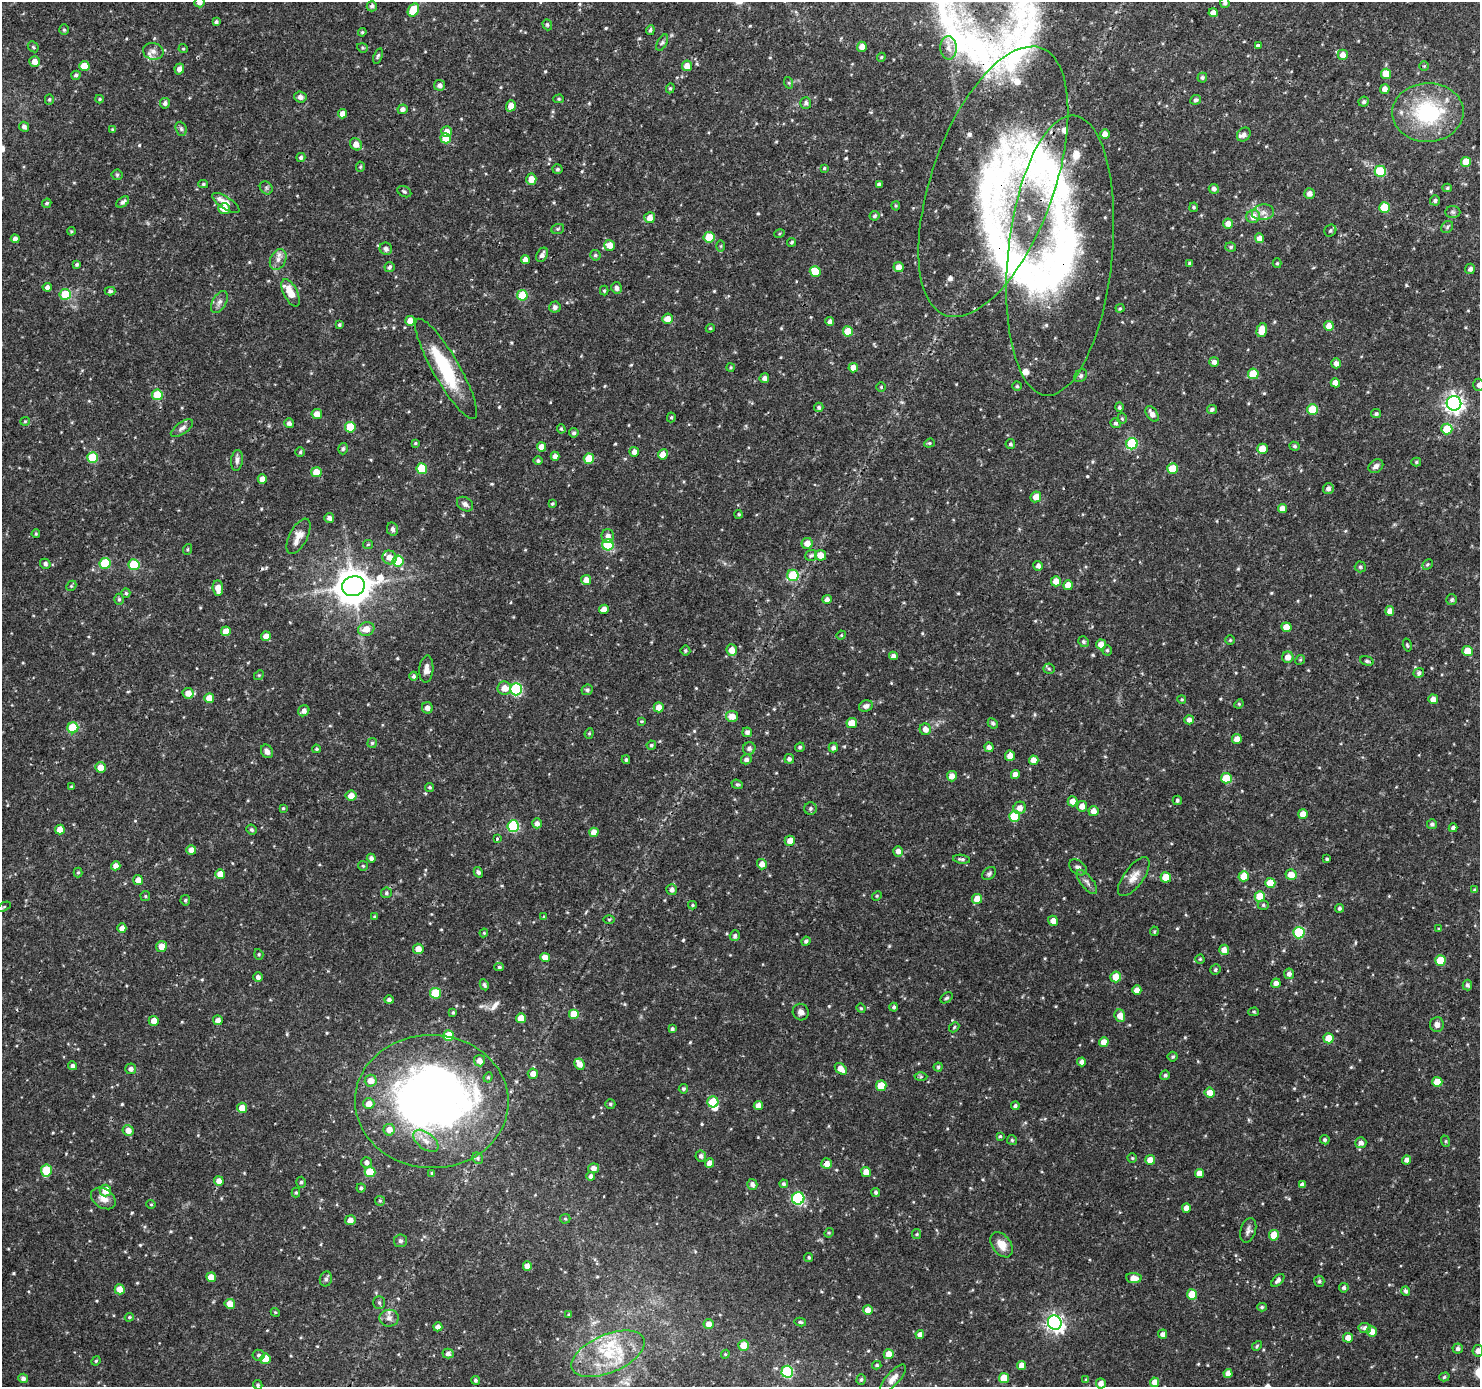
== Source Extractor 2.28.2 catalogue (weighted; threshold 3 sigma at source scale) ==
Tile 10 of 4 x 4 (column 2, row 3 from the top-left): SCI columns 1483-2960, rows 1573-2957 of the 5923 x 5981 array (HDU 1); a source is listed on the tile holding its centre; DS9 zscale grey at full resolution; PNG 1482 x 1389 px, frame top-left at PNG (2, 2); each listed source drawn as its Kron ellipse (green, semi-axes under 4 px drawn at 4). Shown black and unused: <1% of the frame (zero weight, under 3 of 4 exposures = <1% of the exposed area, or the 3 px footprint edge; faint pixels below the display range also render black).
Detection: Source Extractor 2.28.2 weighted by HDU 2 'WHT'; one run over the whole footprint, this tile lists its part. Background 0.0337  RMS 0.0023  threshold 0.0102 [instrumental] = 3 sigma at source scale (4.5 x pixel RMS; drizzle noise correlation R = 1.50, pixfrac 1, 0.0396/0.0396 arcsec/px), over >= 5 px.
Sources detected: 594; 5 inside a brighter object's white glare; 1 cosmic-ray / hot-pixel residue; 1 long thin detection or spike segment (spike, bleed or trail) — neither listed nor drawn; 18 inside a brighter listed object's ellipse — not listed separately; of the other 569, all 500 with FLUX_AUTO >= 0.247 (the completeness limit of this list) listed and drawn (69 fainter detections not listed), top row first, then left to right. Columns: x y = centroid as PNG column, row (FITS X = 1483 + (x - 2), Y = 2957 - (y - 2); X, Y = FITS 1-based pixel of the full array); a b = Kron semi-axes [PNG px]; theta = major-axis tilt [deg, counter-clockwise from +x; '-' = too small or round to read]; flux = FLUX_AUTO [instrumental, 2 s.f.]
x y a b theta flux
199 2 5 5 - 1.1
1225 3 5 5 - 0.55
372 6 5 5 - 0.6
413 10 7 5 59 6.5
1213 13 4 4 - 1.8
216 22 4 3 - 0.52
547 25 6 4 -70 0.35
64 30 5 4 - 0.35
650 30 5 4 - 0.46
362 32 4 4 - 0.28
662 43 9 5 62 0.49
1258 46 3 3 - 2.2
33 47 6 4 -45 0.34
862 47 5 5 - 1.8
362 48 5 4 - 0.31
949 48 11 8 -88 1.6
183 49 5 4 - 0.27
153 51 10 8 -13 1.3
1343 55 5 5 - 1.7
378 56 8 4 71 0.39
881 57 4 4 - 0.25
35 62 5 5 - 1.8
84 66 5 5 - 3.9
687 66 5 5 - 2
1424 66 5 4 - 0.26
179 69 5 4 - 1.1
1386 74 5 5 - 4.4
76 75 5 4 - 0.49
1202 78 5 5 - 0.47
789 83 6 4 -72 0.29
440 85 5 5 - 0.97
670 88 5 4 - 0.31
1385 89 5 4 - 1.4
300 97 6 5 - 1
49 99 5 4 - 0.33
100 99 4 4 - 0.26
559 99 5 4 - 0.32
1196 100 5 5 - 0.59
1364 102 5 5 - 0.52
165 103 5 5 - 0.65
806 103 6 5 - 0.63
511 106 6 4 71 2
403 109 5 4 - 0.97
1428 112 36 29 2 21
343 114 4 4 - 2.1
24 127 5 4 - 0.77
181 129 7 5 -69 0.46
113 130 4 4 - 0.33
447 132 5 5 - 2
1105 134 5 4 - 1.7
1244 134 7 6 - 0.8
446 138 5 5 - 4
356 144 7 5 -42 2.2
301 157 4 4 - 0.57
1466 162 5 5 - 4.4
360 167 5 4 - 0.28
824 168 4 3 - 0.26
558 169 5 5 - 0.44
1380 171 5 5 - 11
117 175 5 5 - 0.35
531 179 5 5 - 2.2
993 182 142 61 70 72
203 184 5 4 - 0.34
879 184 4 4 - 0.6
266 188 7 6 - 0.5
1447 188 4 4 - 0.32
1214 189 5 5 - 0.8
404 192 7 5 -27 0.42
1309 193 5 5 - 1.2
1435 200 5 5 - 0.44
123 202 7 4 36 0.65
47 203 5 4 - 0.39
226 203 16 6 -33 2.5
896 206 4 4 - 0.28
1194 207 5 4 - 0.34
1384 207 5 5 - 7.9
224 209 6 5 - 2.5
1263 212 11 7 8 1.3
1453 212 7 6 - 0.47
874 216 5 4 - 0.49
1253 216 7 6 - 2.2
650 218 5 5 - 2.1
1228 223 5 5 - 1.8
1447 227 7 5 49 0.43
558 229 6 5 - 0.35
71 231 4 3 - 0.26
1330 231 6 5 - 0.45
779 234 5 3 - 0.26
709 237 5 5 - 6.5
1259 238 5 4 - 2
15 239 4 4 - 1
792 242 4 4 - 0.35
609 245 5 5 - 2.2
721 246 6 4 89 0.32
1231 247 5 4 - 0.41
386 249 6 6 - 0.65
542 255 8 5 61 0.98
595 255 5 5 - 0.41
1060 255 140 52 84 73
525 259 4 4 - 1.4
278 260 11 7 65 1.4
1190 263 4 3 - 0.48
1277 263 5 4 - 0.31
77 264 4 3 - 0.36
389 267 5 5 - 0.55
899 267 5 5 - 1.8
1470 269 5 5 - 0.64
815 271 5 5 - 5
47 287 4 4 - 1
616 288 5 5 - 0.91
110 291 5 4 - 0.4
604 291 5 4 - 0.31
291 293 15 7 -63 3.5
65 294 5 5 - 6.7
522 295 5 5 - 7.1
219 302 12 7 60 1
555 307 5 5 - 0.82
1120 308 4 4 - 0.27
667 319 5 5 - 1.9
410 321 5 5 - 1.8
830 322 4 4 - 1.1
339 325 3 3 - 0.36
1329 326 5 5 - 1.9
710 328 4 4 - 0.26
1262 330 7 5 76 3.5
848 331 5 5 - 4.8
1214 362 5 4 - 1.1
1336 363 5 4 - 1.1
731 367 4 4 - 0.29
853 368 5 4 - 2.1
446 369 57 13 -60 14
1253 374 5 5 - 5.1
1081 376 7 5 46 0.47
764 378 5 4 - 0.89
1335 383 4 4 - 2
1479 385 6 5 - 0.72
1017 386 4 4 - 0.34
881 387 4 4 - 0.25
157 395 5 5 - 7
1454 403 7 7 - 94
819 407 4 4 - 0.45
1119 407 5 4 - 0.42
1212 409 5 4 - 0.58
1312 409 5 5 - 6.8
317 414 5 5 - 1.9
1152 414 9 5 -55 1.4
1376 414 5 4 - 0.48
671 417 5 4 - 0.33
1122 419 5 5 - 0.34
25 421 5 4 - 0.26
289 423 5 5 - 0.81
1116 423 5 5 - 0.57
350 427 5 5 - 7.2
182 428 13 6 36 0.95
561 429 5 4 - 0.3
1447 429 5 5 - 5.1
574 433 5 4 - 0.5
415 443 4 3 - 0.26
929 443 5 4 - 0.32
1010 444 5 4 - 0.45
1132 444 6 5 - 17
1295 446 5 4 - 0.42
541 447 4 4 - 2.1
343 449 6 5 - 0.43
1262 449 5 5 - 3.6
300 452 5 4 - 0.38
634 452 5 5 - 1.4
663 454 5 5 - 2.1
555 456 4 4 - 1.1
93 457 5 5 - 8.4
589 459 5 5 - 5.4
237 460 10 6 83 0.81
538 461 5 4 - 0.5
1416 462 5 4 - 0.35
1376 466 8 6 36 0.83
422 469 5 5 - 8.8
1173 469 5 5 - 4.8
316 472 5 5 - 3.9
262 479 5 4 - 1.6
1328 488 5 5 - 0.82
1036 497 6 5 - 2
465 504 9 6 -35 0.84
552 504 4 4 - 0.33
1282 508 4 4 - 1.6
739 514 4 4 - 0.32
329 518 5 5 - 0.9
392 529 6 5 - 0.84
36 534 4 3 - 0.28
298 536 19 9 62 2.6
608 536 7 6 - 1.1
807 543 5 5 - 1.9
368 544 5 4 - 0.28
608 545 5 5 - 15
188 549 5 3 - 0.28
811 555 6 5 - 0.46
821 555 6 5 - 2.5
390 557 7 7 - 1.9
398 561 5 5 - 7.8
105 563 5 5 - 10
45 564 5 5 - 0.62
1427 564 6 4 44 0.34
134 565 5 5 - 10
1038 566 5 4 - 0.87
1360 567 5 5 - 0.45
793 575 6 5 - 10
586 580 5 5 - 1.8
1056 581 5 5 - 2.1
1068 585 5 5 - 2.6
71 586 6 4 44 0.32
353 586 11 10 - 500
218 588 7 5 -84 2.2
126 593 5 4 - 0.38
119 599 5 4 - 0.37
827 599 4 4 - 1
1452 600 5 5 - 0.45
604 609 5 4 - 1.5
1390 611 5 4 - 1.6
1286 627 5 5 - 3.2
366 629 8 6 16 2.4
226 631 5 5 - 2.8
841 635 5 4 - 0.26
266 636 5 4 - 1.8
1230 640 5 5 - 0.33
1084 642 5 5 - 0.48
1101 644 5 5 - 2.5
1407 645 6 4 -75 0.28
732 650 6 5 - 2.5
1107 650 5 4 - 0.36
685 651 5 5 - 0.36
1468 651 5 5 - 4.2
893 656 4 4 - 0.87
1288 657 5 5 - 1.8
1300 660 5 4 - 0.27
1367 661 7 4 -15 0.48
426 669 13 7 86 1.3
1049 669 5 5 - 0.37
1419 673 5 4 - 0.6
259 675 5 4 - 0.3
414 676 4 4 - 0.49
504 688 7 6 - 2.4
516 689 6 6 - 21
587 690 6 5 - 0.51
188 693 5 5 - 2.2
209 698 5 5 - 2.7
1182 699 4 4 - 0.26
1433 699 5 5 - 2
1239 704 5 4 - 0.26
866 706 7 5 23 0.89
659 707 5 5 - 2
427 708 5 5 - 1.2
304 711 6 5 - 1.1
732 716 6 5 - 2.2
1189 720 4 4 - 1
641 721 4 3 - 0.26
852 723 5 5 - 2.9
993 723 5 4 - 0.49
73 728 5 5 - 9.8
925 729 6 5 - 1.8
747 732 5 4 - 0.82
589 733 5 4 - 0.3
1237 739 5 5 - 1.5
372 743 5 4 - 0.37
651 745 4 4 - 0.37
800 747 5 4 - 0.43
833 747 5 4 - 0.74
989 747 5 4 - 1.1
749 748 6 6 - 0.78
316 749 4 4 - 0.34
267 751 7 6 - 0.95
1010 756 5 5 - 2
746 759 5 5 - 0.78
789 759 5 4 - 0.75
626 760 4 3 - 0.35
1034 760 4 4 - 2
100 767 5 5 - 2.4
1015 774 4 4 - 1.6
952 776 5 5 - 1.9
1226 778 5 5 - 4.7
737 784 6 4 -18 0.35
71 786 3 3 - 0.27
430 787 4 4 - 0.38
351 796 5 5 - 1.9
1177 800 5 4 - 0.42
1073 801 5 5 - 1.9
1082 806 5 5 - 1.9
283 808 4 4 - 0.31
810 808 6 6 - 0.51
1020 808 6 6 - 1.7
1093 811 5 5 - 1.6
1303 814 5 5 - 2.8
1014 816 5 5 - 8.2
537 823 5 4 - 1.1
1432 824 5 5 - 0.58
513 826 6 5 - 19
1453 828 4 4 - 0.71
60 829 5 5 - 2.6
252 830 5 4 - 0.46
594 832 4 4 - 2.1
497 838 4 3 - 0.68
790 841 5 5 - 1.8
191 850 5 5 - 1.7
898 851 5 5 - 1.1
371 858 4 4 - 0.8
961 859 8 4 -8 0.52
1327 859 3 3 - 0.33
762 864 5 5 - 1.5
116 866 5 4 - 1.3
363 866 5 4 - 0.28
1078 867 10 6 -38 0.85
78 872 5 4 - 0.29
478 872 5 4 - 0.53
989 873 8 5 41 0.53
220 874 5 5 - 2.3
1291 875 5 5 - 2.5
1244 876 5 5 - 3.6
1134 877 23 9 54 2.4
1166 877 5 5 - 4.5
138 880 5 5 - 1.8
1087 882 14 6 -51 0.94
1270 883 5 5 - 4.4
672 890 5 5 - 0.93
1475 890 4 4 - 0.36
386 893 5 5 - 0.44
145 896 5 4 - 0.28
877 896 5 4 - 0.27
1260 897 5 5 - 5.6
977 899 5 5 - 3.3
185 900 5 5 - 0.39
692 905 4 4 - 0.28
1263 905 5 5 - 0.38
4 907 7 3 29 0.26
1339 908 4 4 - 0.52
374 917 4 4 - 0.3
544 917 4 4 - 0.27
609 919 5 3 - 0.25
1053 921 5 5 - 1.5
122 928 5 4 - 1.6
1439 929 3 3 - 0.28
1154 931 5 3 - 0.25
484 933 4 4 - 0.25
1299 933 5 5 - 15
735 936 5 5 - 0.51
806 941 5 4 - 0.59
161 946 5 5 - 2.1
418 949 5 5 - 2
1224 950 5 5 - 1.9
259 954 5 4 - 0.31
545 957 5 4 - 2
1200 959 4 4 - 0.27
1440 961 5 5 - 5.6
499 967 5 4 - 0.36
1215 970 5 5 - 0.42
1289 974 5 5 - 0.85
258 977 5 4 - 0.78
1116 977 5 5 - 2.9
1276 983 5 4 - 1.1
484 985 6 4 -62 0.45
1467 985 5 4 - 0.59
1137 990 4 4 - 1.7
436 993 5 5 - 9.7
947 998 7 4 38 0.4
389 1000 4 4 - 0.67
894 1007 4 4 - 0.43
861 1008 5 4 - 0.28
453 1012 4 3 - 0.31
801 1012 8 7 - 1.1
1254 1012 5 4 - 0.29
574 1014 5 5 - 5.2
1120 1016 6 5 - 2
521 1018 5 5 - 2.6
218 1020 5 5 - 1.2
154 1021 5 5 - 2
1437 1024 7 7 - 1
954 1027 6 4 47 0.3
672 1029 4 4 - 0.53
449 1035 5 5 - 5.8
1329 1038 5 5 - 4
1104 1042 5 5 - 2.4
1173 1057 5 5 - 0.36
479 1061 6 5 - 1.6
1082 1062 4 4 - 0.98
579 1064 6 5 - 1.9
73 1066 4 4 - 0.75
938 1067 4 4 - 0.34
131 1069 5 5 - 0.92
841 1069 7 5 -42 2.3
533 1074 5 5 - 1.6
1165 1075 5 4 - 0.43
488 1077 5 4 - 0.31
921 1077 6 4 1 0.34
371 1081 6 6 - 2
1437 1082 5 5 - 3.6
881 1086 5 5 - 4.8
683 1089 5 4 - 0.43
1210 1093 5 5 - 2.3
432 1102 77 66 -2 130
713 1102 5 5 - 5.7
369 1104 5 5 - 1.9
610 1104 5 4 - 0.35
758 1106 4 4 - 1.9
1015 1106 4 4 - 0.44
242 1108 5 5 - 2.3
128 1130 5 5 - 1.7
389 1130 6 5 - 2
1000 1136 3 3 - 0.31
1012 1140 5 5 - 0.34
1325 1140 5 4 - 0.41
426 1141 14 8 -37 2.1
1445 1141 6 4 -71 0.31
1361 1143 5 5 - 1
701 1156 5 5 - 0.8
478 1158 6 5 - 0.46
1132 1158 4 4 - 0.29
1150 1160 5 4 - 2.1
1407 1160 4 4 - 1
367 1162 5 5 - 0.76
710 1163 5 4 - 1.9
827 1164 5 5 - 1.8
593 1168 5 5 - 1.4
46 1171 6 5 - 7.7
370 1172 5 5 - 7.2
866 1172 5 5 - 2
432 1173 4 4 - 0.37
1199 1173 4 4 - 1.9
591 1176 4 4 - 0.66
219 1181 5 4 - 1.6
301 1182 5 5 - 0.43
752 1184 5 5 - 0.93
784 1184 4 4 - 0.48
1302 1184 4 4 - 0.73
361 1188 4 4 - 0.47
105 1190 6 5 - 3.1
876 1192 4 4 - 0.53
296 1193 5 4 - 0.32
103 1198 14 9 -32 1.9
798 1198 6 6 - 28
380 1201 5 4 - 0.31
151 1204 5 4 - 0.26
1186 1208 4 4 - 1.9
565 1219 5 5 - 0.3
350 1220 5 5 - 1.6
1248 1230 12 7 73 0.91
829 1233 5 4 - 0.29
917 1234 5 4 - 0.31
1274 1235 5 5 - 3.6
400 1241 6 6 - 0.51
1002 1245 14 9 -53 2.5
809 1257 4 4 - 0.35
527 1266 4 4 - 1.7
211 1277 5 5 - 2.4
1134 1278 8 5 -4 2.2
326 1279 7 6 - 0.58
1278 1280 8 4 44 0.82
1319 1281 5 5 - 0.53
1344 1288 5 4 - 0.53
120 1289 5 5 - 2.4
1406 1291 5 4 - 0.61
1192 1294 5 5 - 5.5
379 1303 6 5 - 0.42
230 1304 5 5 - 2.4
1262 1307 5 4 - 0.38
868 1310 5 5 - 2.1
275 1312 4 3 - 0.25
569 1315 3 3 - 0.3
129 1317 4 3 - 0.26
389 1318 9 8 - 1.2
800 1322 6 4 -11 0.34
1055 1323 7 6 - 87
709 1324 5 5 - 1.8
438 1327 4 4 - 1
1365 1328 6 5 - 0.92
1372 1331 5 5 - 2
920 1334 4 4 - 1
1163 1334 4 4 - 1.1
1348 1338 5 5 - 2
744 1345 5 5 - 3.2
1257 1346 5 4 - 0.3
1458 1349 5 5 - 0.79
1478 1351 6 5 - 1.2
448 1354 5 5 - 0.83
608 1354 39 19 23 12
725 1354 4 4 - 0.28
889 1354 5 5 - 2.5
259 1355 6 5 - 0.46
265 1359 5 5 - 4.4
96 1361 5 4 - 0.28
877 1365 4 3 - 0.34
1021 1365 4 4 - 1.8
787 1372 6 5 - 22
1228 1374 4 4 - 1.8
1444 1377 5 4 - 0.39
23 1378 5 4 - 0.76
893 1378 18 7 48 1.8
1004 1378 5 5 - 5.2
475 1380 4 4 - 0.42
861 1380 5 4 - 0.43
1086 1380 4 3 - 0.33
1155 1382 5 4 - 1.8
1101 1383 5 5 - 1.4
258 1385 5 4 - 0.38
Overlapping masked pixels (flux is a lower limit): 4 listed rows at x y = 993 182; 1060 255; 432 1102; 827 1164
Isophote crosses this tile's border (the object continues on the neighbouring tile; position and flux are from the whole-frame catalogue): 5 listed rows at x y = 199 2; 1225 3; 993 182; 1479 385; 1478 1351